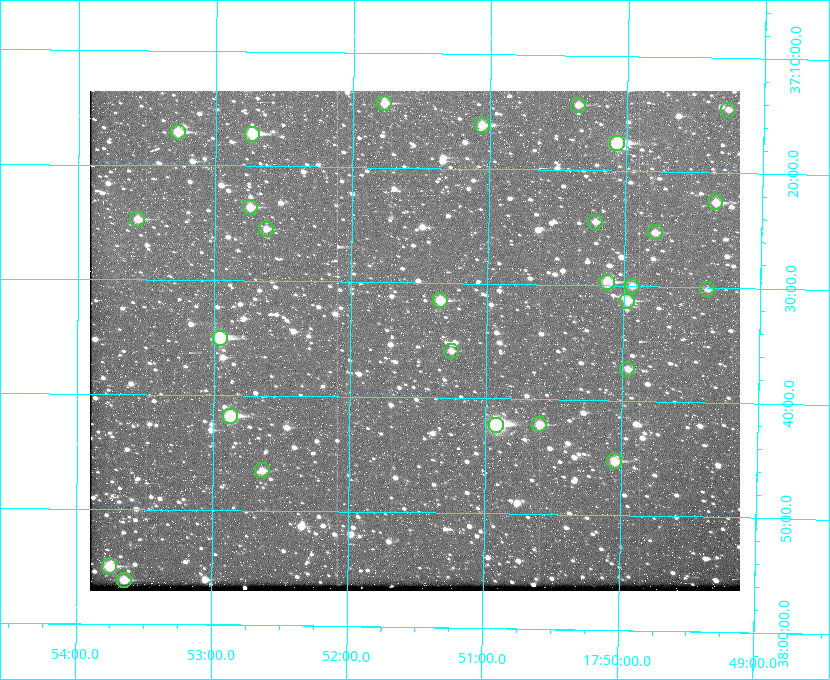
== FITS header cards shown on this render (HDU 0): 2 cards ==
NAXIS1  =                  650 / Width of table row in bytes
NAXIS2  =                  500 / Number of rows in table

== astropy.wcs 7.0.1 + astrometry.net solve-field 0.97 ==
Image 650 x 500 px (HDU 0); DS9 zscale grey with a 90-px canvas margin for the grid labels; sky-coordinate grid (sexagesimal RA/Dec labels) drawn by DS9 from the SOLVED WCS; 28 Tycho-2 reference stars matched to detected sources circled (green)
Header WCS: none
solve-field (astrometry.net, Tycho-2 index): SOLVED blind (the file carries no WCS)
Solved WCS: RA---TAN-SIP/DEC--TAN-SIP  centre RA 17:51:32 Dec +37:35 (267.88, +37.58 deg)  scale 5.23 arcsec/px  FOV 56.7' x 43.6'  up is +179 deg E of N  parity flipped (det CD > 0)
(file carries no celestial WCS; the grid is the blind solution)
Tycho-2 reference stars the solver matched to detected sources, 28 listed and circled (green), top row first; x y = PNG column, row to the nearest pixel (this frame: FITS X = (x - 90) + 1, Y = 500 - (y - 91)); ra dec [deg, ICRS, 3 dp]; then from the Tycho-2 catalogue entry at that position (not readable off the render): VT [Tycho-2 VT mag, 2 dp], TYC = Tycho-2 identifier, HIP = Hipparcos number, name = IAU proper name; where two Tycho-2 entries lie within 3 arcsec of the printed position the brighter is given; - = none
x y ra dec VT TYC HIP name
384 103 267.943 +37.240 10.39 2620-505-1 - -
578 105 267.589 +37.238 11.09 2619-212-1 - -
728 110 267.316 +37.242 12.03 2619-611-1 - -
482 125 267.764 +37.270 10.17 2620-784-1 - -
178 132 268.319 +37.285 9.88 2620-536-1 - -
252 134 268.183 +37.286 8.98 2620-786-1 87506 -
617 143 267.517 +37.293 8.96 2619-379-1 - -
715 202 267.335 +37.377 10.60 2619-634-1 - -
250 207 268.186 +37.393 10.44 2620-175-1 - -
137 219 268.392 +37.412 10.60 2620-800-1 - -
595 222 267.555 +37.408 11.50 2619-358-1 - -
266 229 268.156 +37.424 11.25 2620-712-1 - -
655 232 267.445 +37.422 11.17 2619-451-1 - -
607 282 267.531 +37.495 10.07 2619-274-1 - -
632 286 267.485 +37.500 11.33 2619-40-1 - -
707 289 267.347 +37.503 12.15 3088-638-1 - -
440 300 267.836 +37.525 9.96 3089-889-1 - -
627 301 267.494 +37.522 10.35 3088-270-1 - -
220 338 268.239 +37.584 8.64 3089-755-1 - -
451 351 267.815 +37.598 11.54 3089-1081-1 - -
627 369 267.491 +37.621 11.40 3088-1284-1 - -
230 416 268.219 +37.697 8.93 3089-671-1 - -
539 424 267.652 +37.703 11.04 3089-693-1 - -
496 425 267.730 +37.705 8.13 3089-1203-1 87349 -
614 461 267.512 +37.755 10.10 3089-2332-1 - -
262 470 268.159 +37.775 11.22 3089-2245-1 - -
109 566 268.439 +37.916 9.61 3089-2268-1 - -
124 580 268.412 +37.936 10.36 3089-2031-1 - -